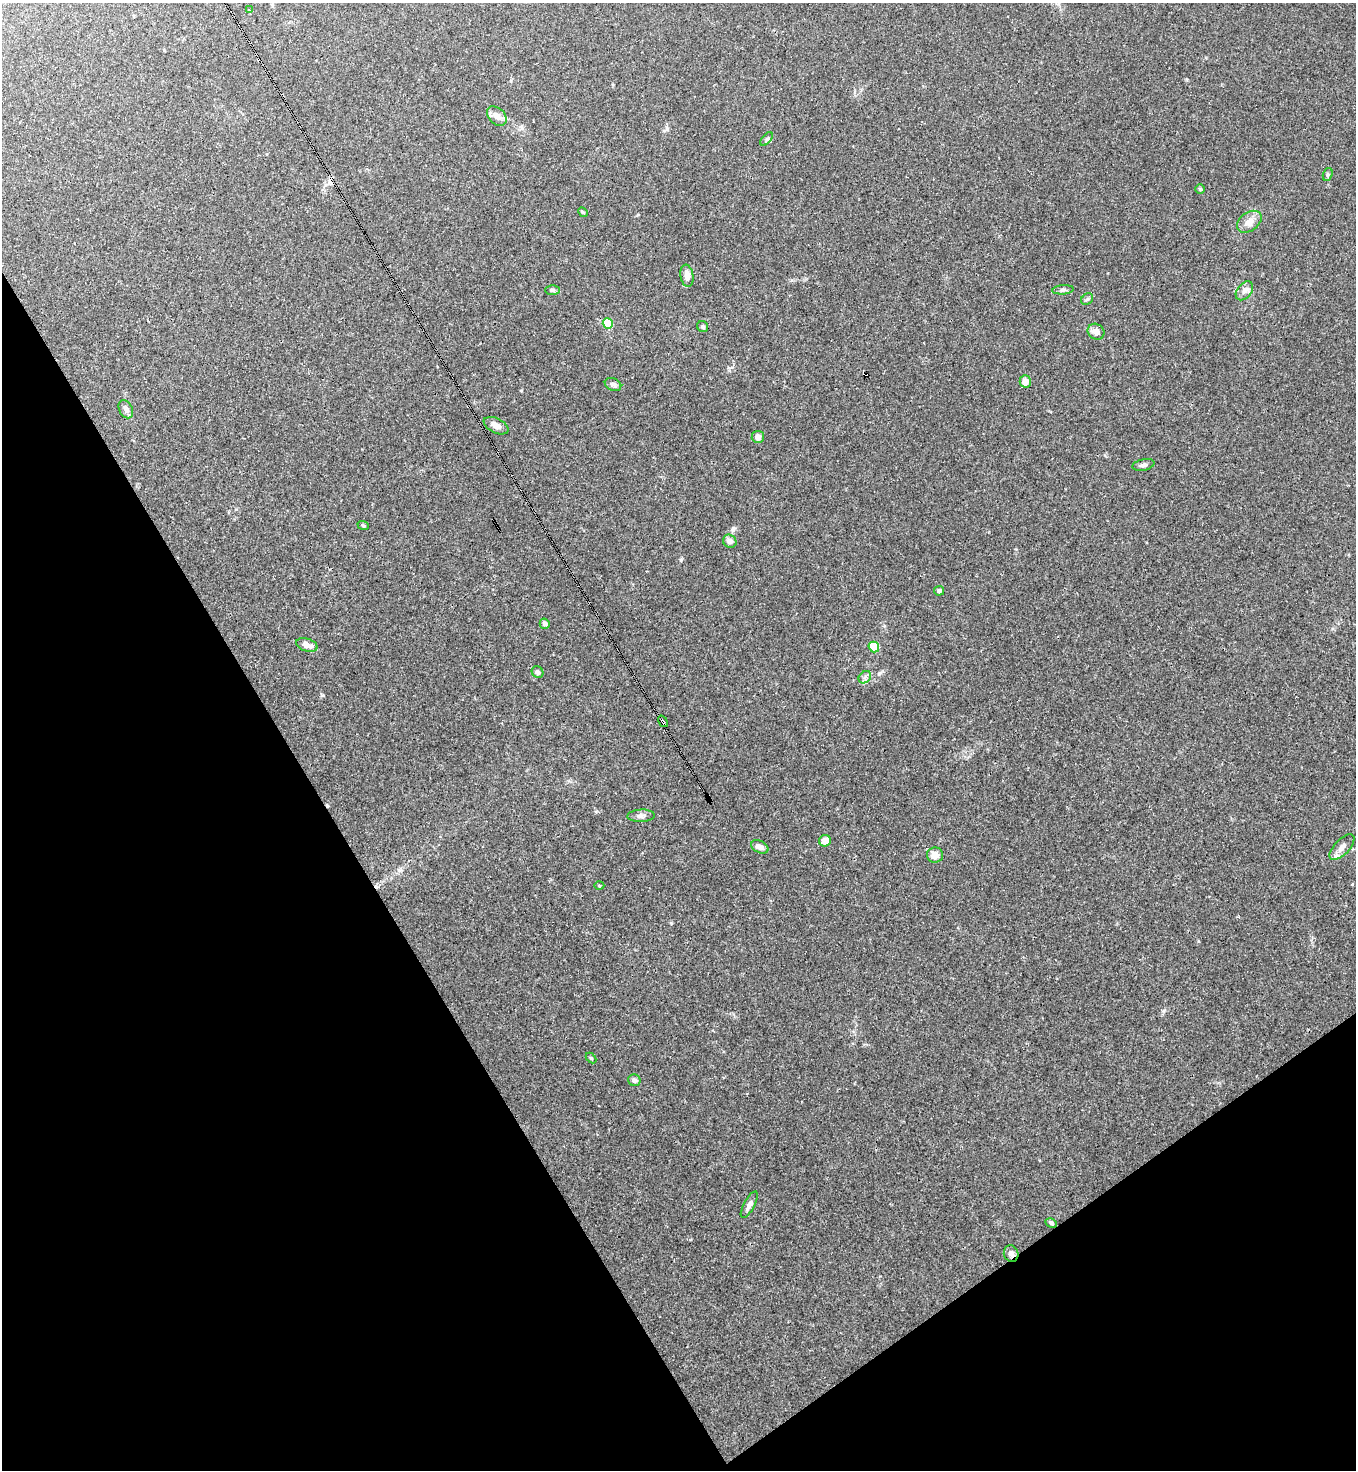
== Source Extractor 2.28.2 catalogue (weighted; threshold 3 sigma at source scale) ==
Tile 14 of 4 x 4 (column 2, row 4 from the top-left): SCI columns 1649-3002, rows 1-1468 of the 5867 x 5873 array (HDU 1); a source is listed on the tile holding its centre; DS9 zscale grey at full resolution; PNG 1358 x 1472 px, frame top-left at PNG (2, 3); each listed source drawn as its Kron ellipse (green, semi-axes under 4 px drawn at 4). Shown black and unused: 29% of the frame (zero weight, under 3 of 4 exposures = <1% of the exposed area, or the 3 px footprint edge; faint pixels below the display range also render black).
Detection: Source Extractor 2.28.2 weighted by HDU 2 'WHT'; one run over the whole footprint, this tile lists its part. Background 0.029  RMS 0.003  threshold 0.0133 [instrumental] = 3 sigma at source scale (4.5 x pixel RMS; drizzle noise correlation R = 1.50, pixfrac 1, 0.05/0.05 arcsec/px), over >= 5 px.
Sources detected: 43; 2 cosmic-ray / hot-pixel residue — neither listed nor drawn; the other 41 listed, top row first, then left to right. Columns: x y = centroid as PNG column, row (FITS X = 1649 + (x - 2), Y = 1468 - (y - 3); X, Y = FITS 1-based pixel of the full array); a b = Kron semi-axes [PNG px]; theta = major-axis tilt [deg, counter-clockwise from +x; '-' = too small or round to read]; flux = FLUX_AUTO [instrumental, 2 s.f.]
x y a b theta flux
249 10 3 3 - 0.71
497 116 11 8 -43 2.2
766 139 8 4 48 0.63
1328 174 6 4 71 0.48
1200 189 5 4 - 0.32
583 212 5 4 - 0.33
1249 222 13 9 36 2.4
687 276 11 6 -81 1.9
552 290 7 5 -1 0.66
1063 290 10 4 5 0.71
1244 291 11 7 51 1.3
1087 299 6 5 - 0.54
608 324 5 5 - 17
703 327 6 5 - 0.49
1096 332 9 7 -35 1.7
1025 381 6 5 - 2.2
613 384 8 6 -24 0.99
126 409 10 6 -64 1.2
496 426 13 7 -27 1.8
758 437 6 6 - 1.7
1143 465 11 5 12 0.97
363 525 6 3 -20 0.34
730 541 7 6 - 1.4
939 591 5 5 - 0.68
545 624 5 5 - 0.91
307 645 11 6 -17 2.2
874 647 5 5 - 12
538 672 6 5 - 0.95
865 677 7 5 44 0.74
663 721 6 3 -54 1.7
641 816 14 6 3 1.1
825 841 6 5 - 2.6
760 847 9 6 -27 1.6
1342 847 16 7 47 2
935 855 8 7 - 2.5
599 885 5 3 - 0.3
591 1058 6 4 -45 0.36
634 1080 6 5 - 0.9
749 1205 15 5 61 1.2
1051 1223 6 4 -28 0.63
1011 1254 8 7 - 1.3
Overlapping masked pixels (flux is a lower limit): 2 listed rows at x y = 663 721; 1011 1254
Unlisted compact peaks at least as high as the median listed source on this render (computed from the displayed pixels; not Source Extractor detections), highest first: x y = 671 923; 322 695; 681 560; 733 530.